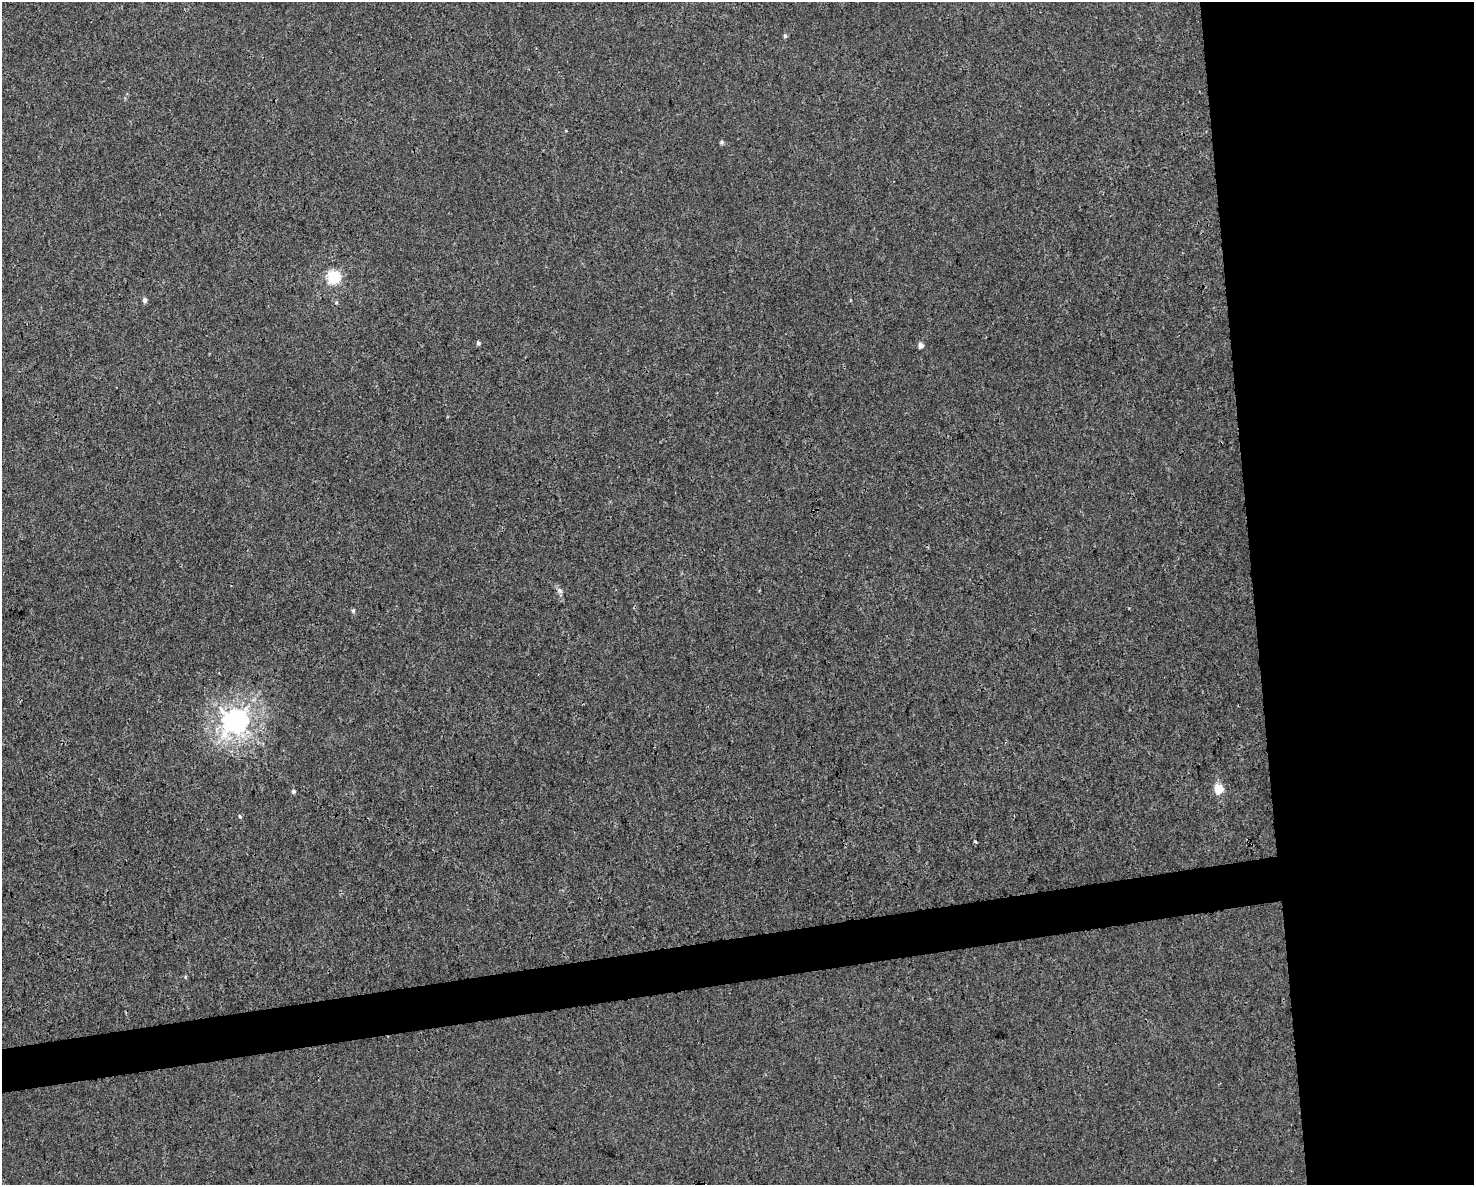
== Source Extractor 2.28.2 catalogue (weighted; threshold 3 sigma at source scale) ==
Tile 6 of 3 x 4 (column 3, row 2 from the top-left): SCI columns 3008-4479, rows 2368-3550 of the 4497 x 4734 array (HDU 1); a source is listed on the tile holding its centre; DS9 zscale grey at full resolution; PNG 1476 x 1187 px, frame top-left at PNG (2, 2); no overlay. Shown black and unused: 18% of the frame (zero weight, under 3 of 4 exposures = <1% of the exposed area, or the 3 px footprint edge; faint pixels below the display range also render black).
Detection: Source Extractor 2.28.2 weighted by HDU 2 'WHT'; one run over the whole footprint, this tile lists its part. Background 0.00208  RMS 0.002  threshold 0.00921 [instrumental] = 3 sigma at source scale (4.5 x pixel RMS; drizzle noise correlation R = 1.50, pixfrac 1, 0.0396/0.0396 arcsec/px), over >= 5 px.
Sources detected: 15; all 15 listed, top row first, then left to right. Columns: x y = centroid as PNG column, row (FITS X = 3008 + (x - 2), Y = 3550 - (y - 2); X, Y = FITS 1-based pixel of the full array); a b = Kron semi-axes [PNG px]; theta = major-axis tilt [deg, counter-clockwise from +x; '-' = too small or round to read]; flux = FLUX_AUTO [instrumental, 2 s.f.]
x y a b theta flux
785 36 5 4 - 0.44
722 142 6 5 - 0.32
333 277 6 6 - 35
145 300 5 5 - 0.7
336 302 5 3 - 0.22
478 343 5 5 - 0.41
921 345 5 4 - 1.3
560 590 10 6 -50 0.7
353 611 6 5 - 0.34
235 721 8 8 - 200
1219 789 5 5 - 9.4
293 791 5 4 - 0.47
240 816 5 4 - 0.27
975 842 3 2 - 0.39
185 977 5 3 - 0.19